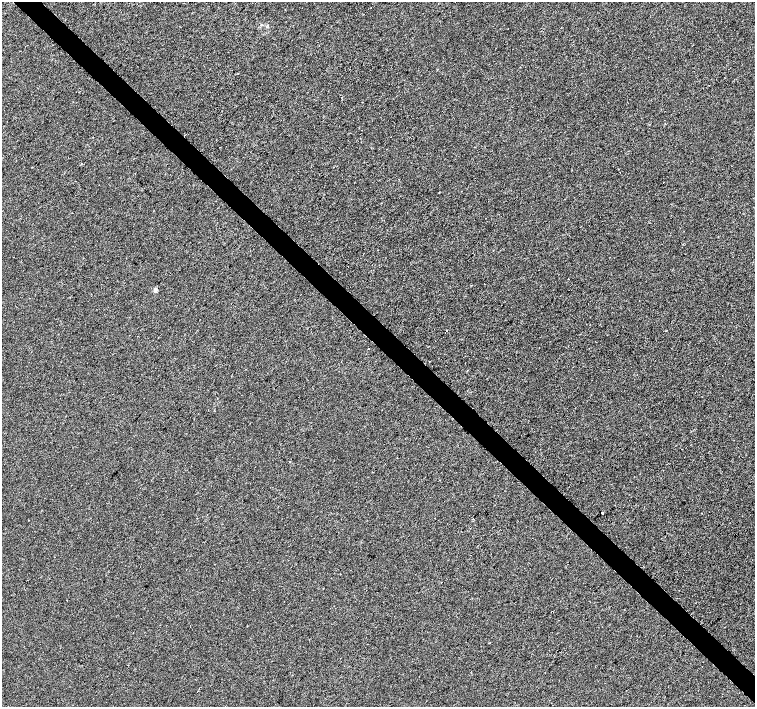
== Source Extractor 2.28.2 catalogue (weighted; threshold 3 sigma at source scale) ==
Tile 6 of 4 x 4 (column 2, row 2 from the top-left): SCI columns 1507-3012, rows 2976-4384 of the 6028 x 6015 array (HDU 1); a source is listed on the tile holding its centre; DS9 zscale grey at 2 x 2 block average (1 PNG px = mean of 2 x 2 image px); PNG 757 x 709 px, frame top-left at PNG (2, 2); no overlay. Shown black and unused: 4% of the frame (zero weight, under 2 of 3 exposures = <1% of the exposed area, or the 3 px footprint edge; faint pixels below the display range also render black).
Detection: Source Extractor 2.28.2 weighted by HDU 2 'WHT'; one run over the whole footprint, this tile lists its part. Background -2.09e-04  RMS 0.0042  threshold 0.0189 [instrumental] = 3 sigma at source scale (4.5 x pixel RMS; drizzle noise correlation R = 1.50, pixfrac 1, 0.0396/0.0396 arcsec/px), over >= 5 px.
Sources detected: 12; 2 cosmic-ray / hot-pixel residue — not listed; the other 10 listed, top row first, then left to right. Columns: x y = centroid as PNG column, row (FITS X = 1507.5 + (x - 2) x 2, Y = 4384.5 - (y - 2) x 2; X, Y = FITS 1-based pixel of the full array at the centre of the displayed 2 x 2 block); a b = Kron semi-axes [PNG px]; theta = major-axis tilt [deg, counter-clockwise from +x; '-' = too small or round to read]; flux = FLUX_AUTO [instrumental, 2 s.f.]
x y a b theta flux
439 192 2 2 - 0.36
348 267 2 2 - 0.71
568 279 2 2 - 0.61
155 290 2 2 - 5.7
446 330 2 2 - 1.6
289 462 2 2 - 0.4
602 513 2 2 - 11
472 519 2 2 - 0.47
29 520 2 2 - 0.54
441 582 2 2 - 1.5
Diffuse or blended objects may show on this block-average render without a row.